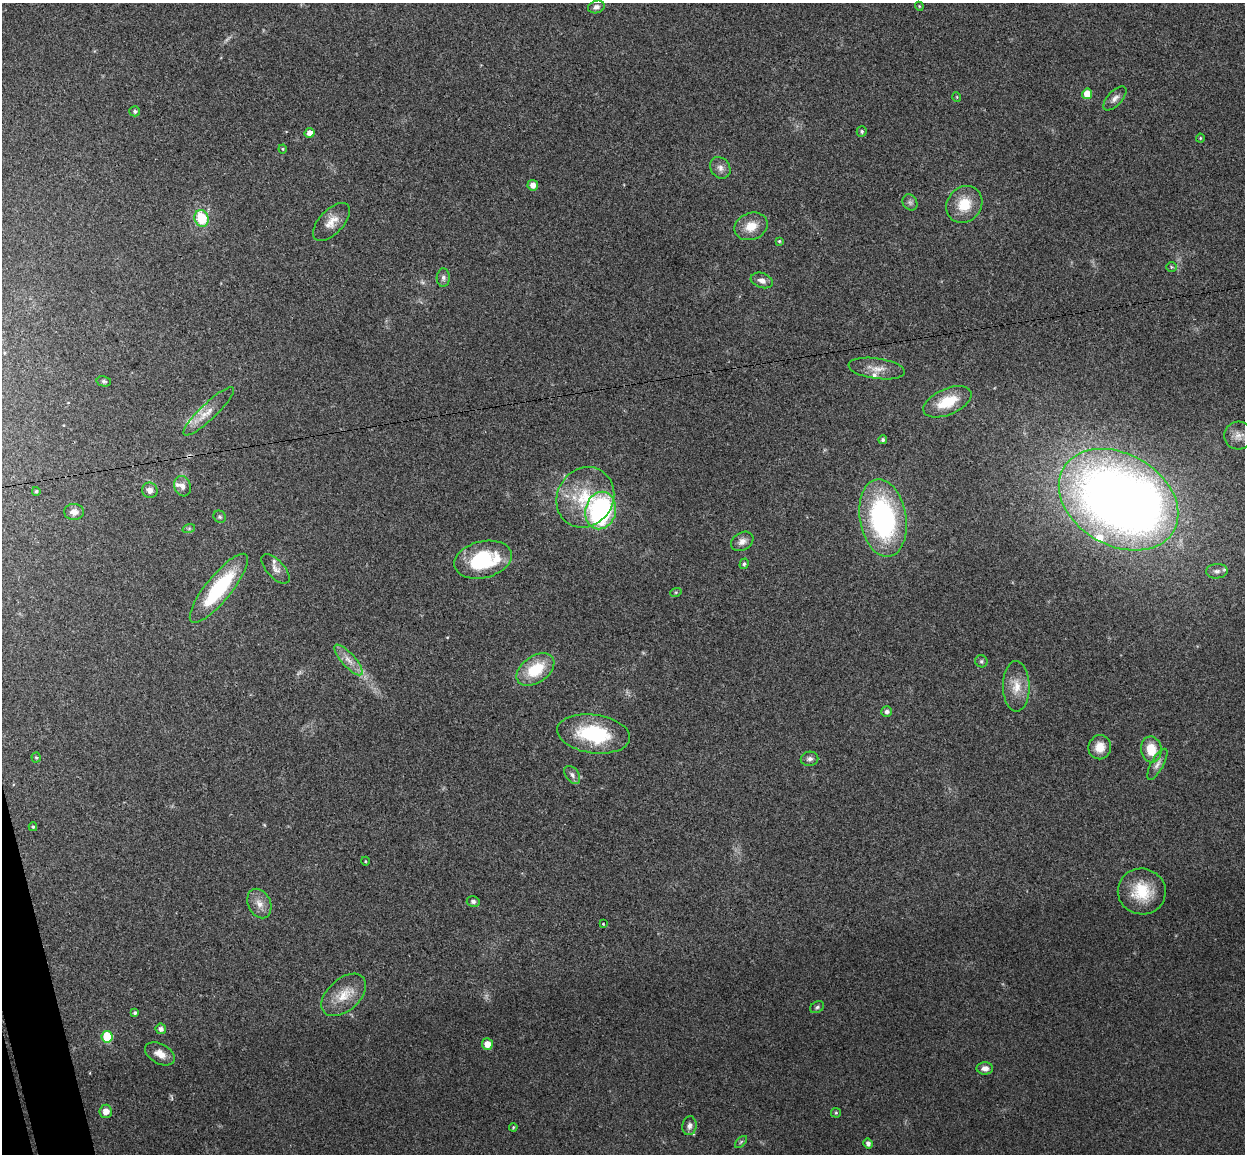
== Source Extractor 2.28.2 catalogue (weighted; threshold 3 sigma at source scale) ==
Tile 7 of 4 x 4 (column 3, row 2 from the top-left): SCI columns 2545-3787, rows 2457-3608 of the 5088 x 5029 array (HDU 1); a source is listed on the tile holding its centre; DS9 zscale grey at full resolution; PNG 1247 x 1156 px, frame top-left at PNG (2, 3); each listed source drawn as its Kron ellipse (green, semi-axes under 4 px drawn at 4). Shown black and unused: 1% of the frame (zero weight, under 3 of 4 exposures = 6% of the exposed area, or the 3 px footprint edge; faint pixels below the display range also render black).
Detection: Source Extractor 2.28.2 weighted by HDU 2 'WHT'; one run over the whole footprint, this tile lists its part. Background 0.0709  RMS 0.0075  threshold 0.0339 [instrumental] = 3 sigma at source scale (4.5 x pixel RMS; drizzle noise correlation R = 1.50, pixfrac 1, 0.05/0.05 arcsec/px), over >= 5 px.
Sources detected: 83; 2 too faint to see at this stretch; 1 inside a brighter object's white glare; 1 cosmic-ray / hot-pixel residue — neither listed nor drawn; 3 inside a brighter listed object's ellipse — not listed separately; the other 76 listed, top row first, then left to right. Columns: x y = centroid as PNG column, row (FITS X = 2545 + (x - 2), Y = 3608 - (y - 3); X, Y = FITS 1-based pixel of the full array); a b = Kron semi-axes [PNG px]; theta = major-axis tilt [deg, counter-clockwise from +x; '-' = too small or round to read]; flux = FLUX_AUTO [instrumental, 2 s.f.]
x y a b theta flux
919 6 4 3 - 0.67
596 7 8 6 18 2.8
1087 94 5 5 - 16
957 97 5 3 - 0.57
1115 98 15 7 47 4
135 111 5 5 - 1.6
862 131 5 5 - 1.3
310 133 5 5 - 5.3
1200 138 4 4 - 0.73
283 149 4 4 - 0.8
720 168 11 9 -54 4.3
533 185 5 5 - 4.8
910 202 8 7 - 2.3
964 204 19 17 50 18
201 218 8 7 - 27
331 222 23 12 47 9.4
751 226 17 13 21 12
779 241 4 3 - 0.77
1171 267 5 5 - 1
443 278 9 6 88 2.6
762 280 11 7 -18 4.2
877 369 28 10 -8 9.3
104 381 7 5 -11 1.4
947 402 25 13 24 23
209 411 34 8 43 9.7
1239 436 14 14 - 6.3
883 440 4 4 - 1.6
182 486 10 8 -71 3.6
150 490 8 7 - 3.8
36 491 4 4 - 1.1
585 497 31 28 57 42
1118 500 63 46 -30 790
601 511 19 15 76 120
74 512 10 8 -2 4.3
220 517 6 6 - 1.4
883 518 39 23 -80 140
189 528 6 4 19 1.1
742 541 12 9 32 4.8
483 560 29 18 13 53
744 564 5 4 - 1.5
276 569 18 8 -47 5.2
1217 571 11 7 3 3.4
219 588 43 13 51 58
676 592 6 3 18 0.87
348 660 20 6 -48 7.2
981 661 6 6 - 1.5
535 670 21 13 34 27
1016 686 25 13 -89 13
887 712 5 5 - 2.2
593 734 37 19 -8 53
1100 747 12 11 - 9.6
1151 749 13 10 -82 16
36 757 5 4 - 1.1
810 759 9 7 10 2.6
1157 764 17 6 61 3.9
572 775 10 6 -53 3
33 827 4 4 - 0.91
365 861 4 3 - 0.59
1142 891 24 23 - 27
473 901 6 5 - 2
259 903 15 11 -64 7.3
603 924 3 2 - 1.4
344 995 26 16 42 15
817 1007 7 5 31 1.6
135 1013 4 4 - 1.4
161 1029 5 5 - 2.9
107 1037 6 5 - 34
487 1044 6 5 - 7.1
160 1054 16 10 -29 7.3
985 1068 8 6 1 4.1
106 1111 7 6 - 5.7
836 1113 5 4 - 0.97
689 1126 9 7 81 3.1
513 1127 4 3 - 0.7
741 1142 7 4 45 1.2
868 1143 5 4 - 2.8